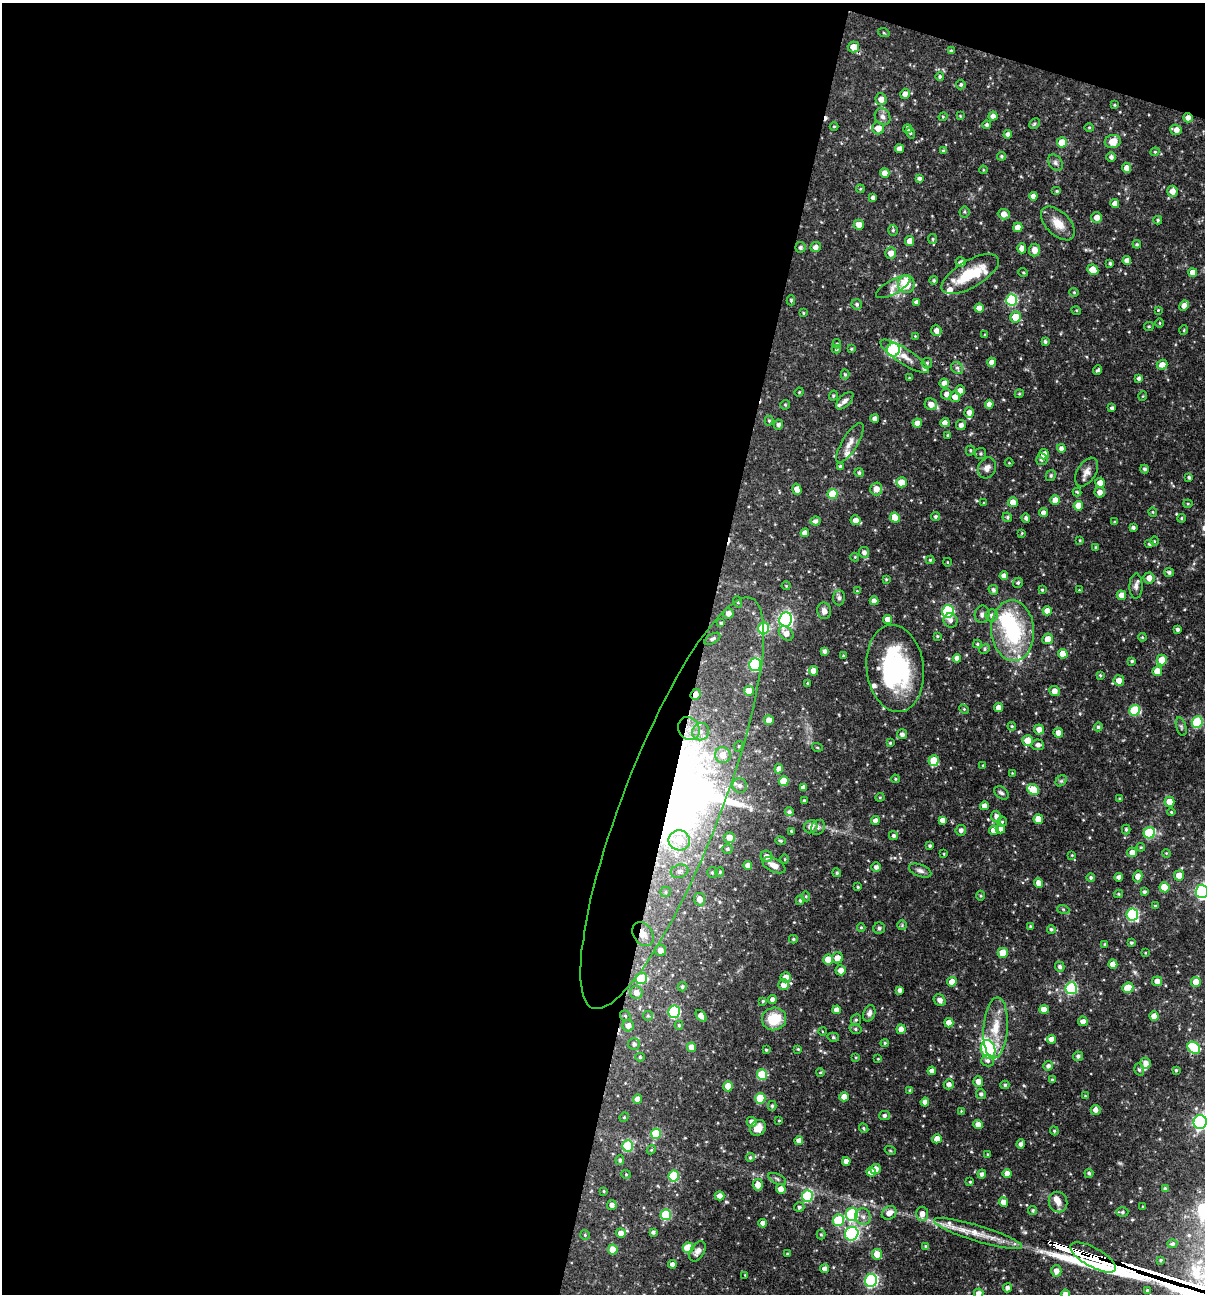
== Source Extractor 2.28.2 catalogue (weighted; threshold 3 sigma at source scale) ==
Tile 1 of 4 x 4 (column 1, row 1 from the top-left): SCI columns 250-1452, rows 3875-5166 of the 5187 x 5168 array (HDU 1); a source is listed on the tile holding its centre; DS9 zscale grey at full resolution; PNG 1207 x 1296 px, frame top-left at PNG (2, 3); each listed source drawn as its Kron ellipse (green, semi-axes under 4 px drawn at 4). Shown black and unused: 60% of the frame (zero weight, under 3 of 4 exposures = <1% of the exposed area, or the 3 px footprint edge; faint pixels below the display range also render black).
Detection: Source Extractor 2.28.2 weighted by HDU 2 'WHT'; one run over the whole footprint, this tile lists its part. Background 0.0711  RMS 0.0035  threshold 0.0159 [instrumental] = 3 sigma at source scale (4.5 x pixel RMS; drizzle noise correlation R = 1.50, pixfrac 1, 0.05/0.05 arcsec/px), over >= 5 px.
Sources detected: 485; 3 inside a brighter object's white glare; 2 cosmic-ray / hot-pixel residue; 1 long thin detection or spike segment (spike, bleed or trail) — neither listed nor drawn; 15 inside a brighter listed object's ellipse — not listed separately; the other 464 listed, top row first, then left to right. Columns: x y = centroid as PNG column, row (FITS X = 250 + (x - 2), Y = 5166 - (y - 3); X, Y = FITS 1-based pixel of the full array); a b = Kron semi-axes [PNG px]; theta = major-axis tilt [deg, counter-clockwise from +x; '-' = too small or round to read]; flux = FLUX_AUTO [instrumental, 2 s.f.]
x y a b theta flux
884 33 6 3 -19 0.4
853 47 6 5 - 3.6
951 51 4 3 - 0.6
940 77 4 4 - 0.67
961 84 5 4 - 0.64
905 94 5 4 - 1.8
881 99 6 5 - 2.6
1115 105 4 3 - 0.35
960 116 4 4 - 0.32
993 116 4 4 - 1.7
883 117 9 7 -56 1.6
943 117 4 4 - 0.42
1188 118 5 4 - 2
1034 124 5 5 - 0.56
987 125 4 4 - 0.78
834 126 4 3 - 0.26
1089 127 5 3 - 0.36
878 128 6 6 - 3.4
908 129 4 4 - 1.1
1176 130 6 5 - 2.4
910 133 6 3 -54 0.4
1008 134 4 4 - 1.4
1062 142 5 5 - 6.5
1113 142 8 6 16 4.1
899 149 4 4 - 2.1
944 151 4 3 - 0.76
1155 152 4 4 - 0.41
1001 156 4 4 - 0.54
1111 157 5 4 - 1.2
1055 163 9 6 -52 1.2
1127 168 5 4 - 2.8
983 170 4 3 - 0.3
885 173 5 4 - 2.4
919 178 4 4 - 0.94
860 189 4 3 - 0.3
1057 191 5 4 - 0.5
1172 191 5 5 - 2.5
1033 196 4 4 - 2.2
873 198 4 4 - 1.3
1115 203 4 4 - 2.5
964 212 5 5 - 0.5
1004 214 6 5 - 2.5
1097 217 5 5 - 3
1158 220 4 3 - 0.51
1058 223 21 11 -45 4.8
859 225 5 5 - 2.7
1018 227 5 4 - 3.4
893 230 5 4 - 0.54
933 239 5 4 - 0.48
910 241 5 4 - 2.9
1137 244 4 4 - 0.49
800 247 5 5 - 0.9
815 247 5 5 - 1.7
1022 248 5 4 - 2.4
1035 250 6 5 - 2.7
891 253 6 5 - 2.5
1127 260 4 4 - 1.8
961 262 5 5 - 1.5
1110 263 3 3 - 0.66
1093 270 5 5 - 6.4
1023 272 5 3 - 0.34
1193 272 4 4 - 2.7
970 274 32 13 30 11
934 280 4 4 - 0.57
906 284 9 8 - 9.4
893 287 19 7 29 2.3
1074 292 4 4 - 0.4
791 300 5 4 - 0.4
1012 300 5 5 - 28
917 302 4 3 - 1.1
857 304 5 5 - 0.71
1184 306 5 4 - 2.4
979 308 4 4 - 2.9
1076 310 5 3 - 0.34
1158 310 3 3 - 0.27
803 313 3 3 - 0.32
1016 317 5 5 - 6.3
1160 323 5 3 - 0.34
1149 326 5 4 - 0.46
936 330 6 5 - 1.7
1184 330 5 3 - 0.28
985 335 3 3 - 0.37
915 336 2 2 - 0.22
1045 342 4 3 - 0.75
837 344 4 4 - 0.44
836 349 4 3 - 0.53
851 349 4 3 - 0.43
893 350 7 6 - 38
904 356 28 7 -33 3.8
992 362 4 4 - 2.2
927 363 5 5 - 0.67
1162 365 5 5 - 2.5
957 368 6 5 - 0.93
1098 370 5 3 - 0.6
845 374 5 4 - 0.47
909 378 3 3 - 0.28
1139 378 4 4 - 1
944 383 4 4 - 1.9
960 390 5 4 - 2
799 392 4 4 - 0.34
946 394 5 5 - 1.6
1019 394 4 3 - 0.36
833 396 5 4 - 0.46
1143 396 5 3 - 0.26
955 397 5 5 - 2.4
845 401 11 5 45 1.4
931 404 6 6 - 2.8
989 404 4 4 - 2
785 405 5 5 - 0.43
1112 408 4 3 - 0.83
969 412 5 4 - 1.8
875 419 4 4 - 1.6
769 421 5 4 - 0.44
917 423 5 4 - 2.3
945 423 4 4 - 1.6
778 425 5 4 - 1
961 425 5 5 - 1.4
948 435 4 3 - 0.56
850 443 23 7 58 2.8
1061 448 4 4 - 1.4
970 450 5 4 - 0.49
981 454 5 5 - 0.64
1044 454 5 5 - 2.9
1042 459 6 5 - 1
1009 463 4 3 - 0.28
840 466 4 3 - 0.5
987 468 11 8 63 1.9
1145 469 4 4 - 0.78
1086 472 16 9 58 2.5
859 473 4 4 - 0.73
1051 475 6 5 - 0.65
1189 477 4 4 - 0.64
901 482 5 5 - 4.9
1100 483 5 5 - 2.6
797 489 6 4 -73 2.8
876 489 6 6 - 2.8
1077 492 4 4 - 0.45
1100 492 5 5 - 2.1
833 494 5 5 - 13
1055 500 5 5 - 3.2
1013 502 5 5 - 2.7
984 503 4 3 - 0.25
1188 504 4 4 - 0.41
1078 506 5 4 - 4.8
1153 512 4 4 - 0.39
1043 513 4 4 - 1.5
935 517 4 4 - 0.65
1007 517 5 4 - 0.57
895 518 5 5 - 5.3
1026 518 4 4 - 0.83
1181 518 4 4 - 0.46
856 520 5 5 - 2.5
815 521 5 4 - 1.1
1115 522 4 3 - 0.39
1133 527 4 3 - 0.9
805 533 4 4 - 2.2
1022 533 4 3 - 0.31
1080 540 3 3 - 0.29
1154 541 5 3 - 0.29
1149 544 4 4 - 0.7
1096 547 4 3 - 0.49
864 552 5 5 - 1.4
855 557 4 4 - 0.33
930 560 4 4 - 0.43
947 562 4 3 - 0.26
1169 572 5 4 - 0.89
1004 576 4 4 - 2.1
1149 578 5 5 - 2.4
886 579 3 3 - 0.36
1018 583 5 5 - 0.63
786 586 4 4 - 0.35
1136 586 12 6 89 1.5
993 590 5 4 - 0.97
1042 590 3 3 - 0.45
1079 590 3 3 - 0.27
857 591 4 4 - 0.28
1121 595 5 4 - 2.6
839 598 7 6 - 0.95
874 601 4 4 - 2.2
738 602 6 3 -72 0.37
824 611 8 7 - 1.8
1047 611 4 4 - 2.4
948 612 6 6 - 39
728 613 5 5 - 2
982 614 9 7 80 1.2
992 615 6 6 - 1.2
785 619 7 6 - 81
888 619 4 4 - 3
950 620 7 6 - 1.4
721 623 4 4 - 0.46
764 628 6 5 - 21
1177 629 3 3 - 0.95
1013 631 30 21 -86 32
786 633 8 6 -43 2.7
937 636 3 3 - 0.4
1142 637 4 3 - 0.42
712 639 9 4 30 0.84
1048 639 5 5 - 3.3
977 644 4 4 - 0.44
985 649 5 4 - 0.55
824 651 4 4 - 1.2
1063 654 5 4 - 4.1
843 656 3 3 - 0.33
957 658 4 4 - 1.8
1162 660 5 5 - 6.4
1132 661 4 4 - 0.48
755 665 6 6 - 36
895 669 44 28 -83 44
814 671 5 4 - 3
1157 671 5 5 - 4.2
1100 675 4 4 - 0.44
1119 680 5 5 - 2.5
808 683 4 3 - 0.52
749 691 5 5 - 4.4
1054 691 5 5 - 2.5
696 694 6 4 67 2.6
998 708 4 4 - 2.4
964 709 5 3 - 0.4
1135 710 5 5 - 19
769 720 5 5 - 2.4
1197 722 6 5 - 23
1012 726 4 4 - 0.39
1098 727 4 4 - 0.63
1181 727 9 5 -74 0.77
689 729 12 10 -57 4.2
1039 729 5 5 - 2.2
701 732 9 8 - 2.4
1058 733 5 5 - 2.2
902 734 5 5 - 1.2
1028 740 5 5 - 4.6
890 743 3 3 - 0.43
1038 745 6 5 - 1.4
739 746 5 3 - 0.33
817 747 5 3 - 0.39
723 755 8 8 - 4.1
934 761 5 5 - 8.2
983 765 4 3 - 0.27
779 769 5 4 - 1.9
1012 773 3 3 - 0.27
895 779 4 3 - 0.39
784 781 5 5 - 7.7
1061 781 6 5 - 0.63
740 785 7 7 - 1.4
803 787 4 4 - 1.6
1033 790 6 5 - 9.2
1001 793 8 5 -36 0.91
880 797 4 4 - 0.39
1120 799 3 3 - 0.69
804 801 3 2 - 0.39
1169 802 5 5 - 3.7
672 803 220 49 69 210
984 806 4 4 - 2.2
789 812 4 4 - 0.92
1171 812 4 3 - 0.37
996 817 6 5 - 1.6
1038 819 5 4 - 4
875 820 4 4 - 1.7
942 820 4 4 - 1.8
1002 822 5 4 - 0.55
811 827 7 6 - 2.4
818 827 8 6 57 1
1000 829 5 4 - 2
1126 829 5 4 - 0.6
961 830 5 5 - 1.4
994 830 5 4 - 2.3
791 831 3 3 - 0.39
1149 833 6 5 - 24
893 836 4 4 - 0.87
729 837 5 5 - 2.7
679 840 10 10 - 5.7
781 841 5 4 - 0.44
930 846 3 3 - 0.63
1141 847 4 4 - 0.36
727 849 5 4 - 0.62
1132 852 5 5 - 2.3
1166 853 4 3 - 0.31
944 854 3 3 - 0.3
1072 855 3 3 - 0.26
766 856 6 5 - 1.8
785 859 4 3 - 0.32
748 865 4 4 - 2.4
774 865 12 6 -26 2.5
876 867 5 4 - 1.3
679 871 9 6 17 1.3
920 871 12 6 -21 1.3
712 872 5 5 - 0.61
720 872 5 4 - 0.37
837 873 4 4 - 0.54
1179 875 5 5 - 3.5
1091 877 4 4 - 0.68
1119 877 4 4 - 1.1
1138 877 6 4 78 2.8
1038 883 5 4 - 2.6
858 887 3 3 - 0.4
1164 887 5 5 - 5.8
1202 891 7 6 - 61
665 892 5 5 - 0.68
1144 892 4 4 - 0.65
1118 894 4 4 - 0.41
806 896 5 4 - 0.44
981 896 5 3 - 0.37
700 899 6 5 - 2.8
800 900 4 4 - 0.62
1155 906 4 3 - 0.39
1063 909 6 4 -19 0.48
1132 915 6 6 - 38
902 925 5 5 - 0.49
1030 926 3 3 - 0.41
861 927 4 4 - 0.39
879 928 6 5 - 0.65
1051 929 4 4 - 0.6
643 934 13 9 -57 3
793 939 4 4 - 0.48
1131 943 4 3 - 0.51
1105 944 4 3 - 0.36
660 950 6 5 - 2.4
1003 953 5 5 - 6.6
1145 953 4 3 - 0.26
837 958 5 5 - 3.2
828 960 5 5 - 5.1
1113 964 4 4 - 2.8
1060 967 5 4 - 0.95
841 970 5 5 - 2.5
786 977 5 5 - 2.3
641 978 6 5 - 14
1157 981 5 5 - 2.2
952 982 5 4 - 3.4
1196 982 5 4 - 4.8
784 985 5 5 - 2.8
682 987 4 4 - 0.68
1071 988 6 5 - 35
1128 988 5 5 - 7.2
900 990 4 3 - 1.2
636 992 6 6 - 2.8
772 1000 4 4 - 1.4
940 1000 6 5 - 1.6
763 1001 4 4 - 0.54
837 1010 4 4 - 2.3
1044 1010 4 4 - 2.9
674 1012 6 6 - 31
869 1013 8 6 70 1.2
625 1016 6 5 - 0.52
648 1016 5 5 - 0.47
701 1016 7 4 -51 2.5
1154 1016 4 4 - 2.8
774 1019 12 11 - 9.4
856 1020 6 5 - 0.55
1083 1021 5 4 - 1.7
949 1023 5 4 - 3
679 1025 4 4 - 0.49
628 1026 6 5 - 2.4
996 1028 31 12 86 8.9
856 1029 6 5 - 0.71
901 1029 5 4 - 2.6
822 1031 4 3 - 0.27
833 1037 6 4 -15 0.54
1051 1039 4 4 - 2.5
885 1043 4 4 - 0.46
634 1044 6 5 - 1
692 1047 4 4 - 3.2
1194 1048 7 5 -41 17
798 1049 4 3 - 0.36
988 1049 9 7 -74 39
766 1050 3 3 - 0.45
1078 1056 5 5 - 0.89
640 1057 5 4 - 0.51
856 1057 4 3 - 0.34
878 1059 4 3 - 0.26
988 1060 6 6 - 1.1
1146 1063 5 5 - 2
1048 1066 5 4 - 1.2
1139 1069 6 4 -72 0.67
1176 1070 4 3 - 0.48
932 1071 4 4 - 1.8
820 1073 4 3 - 0.27
762 1074 5 5 - 14
1052 1080 3 3 - 0.44
978 1082 5 5 - 2.4
949 1084 5 5 - 1.6
1005 1085 4 4 - 0.56
728 1086 5 5 - 6.4
910 1091 4 4 - 0.69
981 1094 5 4 - 0.89
1085 1096 3 3 - 0.26
844 1097 4 4 - 3.3
760 1098 5 5 - 13
638 1099 4 4 - 2.5
925 1102 4 4 - 2.2
772 1106 5 4 - 0.55
1096 1110 5 5 - 1.8
961 1111 3 3 - 0.27
884 1116 5 4 - 0.97
624 1117 5 4 - 0.41
779 1120 4 2 - 0.25
752 1122 5 4 - 1.6
1200 1122 7 6 - 81
978 1125 5 4 - 2.4
758 1128 8 7 - 3
864 1128 5 4 - 0.5
1054 1131 4 3 - 0.43
656 1134 5 5 - 14
937 1139 5 4 - 2.5
799 1141 4 4 - 2.1
1021 1144 4 4 - 1.4
627 1146 5 5 - 20
651 1150 5 3 - 0.38
890 1150 5 3 - 0.34
988 1154 3 3 - 0.31
750 1157 4 4 - 0.59
620 1160 5 4 - 0.7
846 1161 4 4 - 2.1
875 1169 5 5 - 2.4
871 1172 4 4 - 2.5
1007 1173 4 4 - 2.4
1089 1173 4 4 - 0.74
626 1174 4 4 - 0.36
982 1174 4 4 - 1.2
674 1176 5 5 - 22
777 1179 9 5 -25 0.83
970 1182 4 3 - 0.37
758 1185 6 5 - 3.1
1165 1188 4 3 - 0.49
781 1189 5 5 - 2.4
604 1191 4 3 - 0.38
720 1196 5 4 - 2.2
807 1196 6 5 - 28
1003 1202 5 4 - 2.1
1058 1202 10 9 - 2.4
612 1205 5 4 - 1.7
799 1207 5 5 - 0.76
1143 1207 3 3 - 0.32
1033 1210 5 4 - 0.59
1122 1212 6 5 - 0.69
889 1213 8 6 34 2.8
852 1214 6 6 - 34
922 1214 7 6 - 2.4
666 1215 5 5 - 22
863 1217 8 7 - 1.8
838 1220 6 5 - 18
763 1223 4 4 - 2.1
653 1232 4 3 - 0.87
621 1233 5 5 - 2.4
978 1233 46 8 -17 7.5
821 1234 5 4 - 0.43
852 1234 7 6 - 48
585 1235 5 5 - 0.48
1172 1244 5 4 - 0.63
925 1246 4 4 - 0.52
688 1248 5 5 - 12
613 1249 5 5 - 5.9
697 1251 11 7 58 1.7
788 1254 3 3 - 0.56
877 1254 5 5 - 4.1
1093 1257 25 9 -29 790
1161 1260 3 3 - 0.4
672 1264 4 4 - 1.7
824 1269 4 4 - 1.5
1056 1271 5 5 - 2.1
745 1275 3 3 - 0.23
871 1281 6 6 - 54
1007 1288 4 4 - 1.3
1147 1290 4 3 - 0.47
979 1293 5 5 - 1.8
1065 1294 4 4 - 1.3
Overlapping masked pixels (flux is a lower limit): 7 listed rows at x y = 1188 118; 1016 317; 696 694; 689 729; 672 803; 643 934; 1093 1257
Isophote crosses this tile's border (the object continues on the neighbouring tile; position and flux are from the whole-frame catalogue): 4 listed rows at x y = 1202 891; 1200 1122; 979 1293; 1065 1294